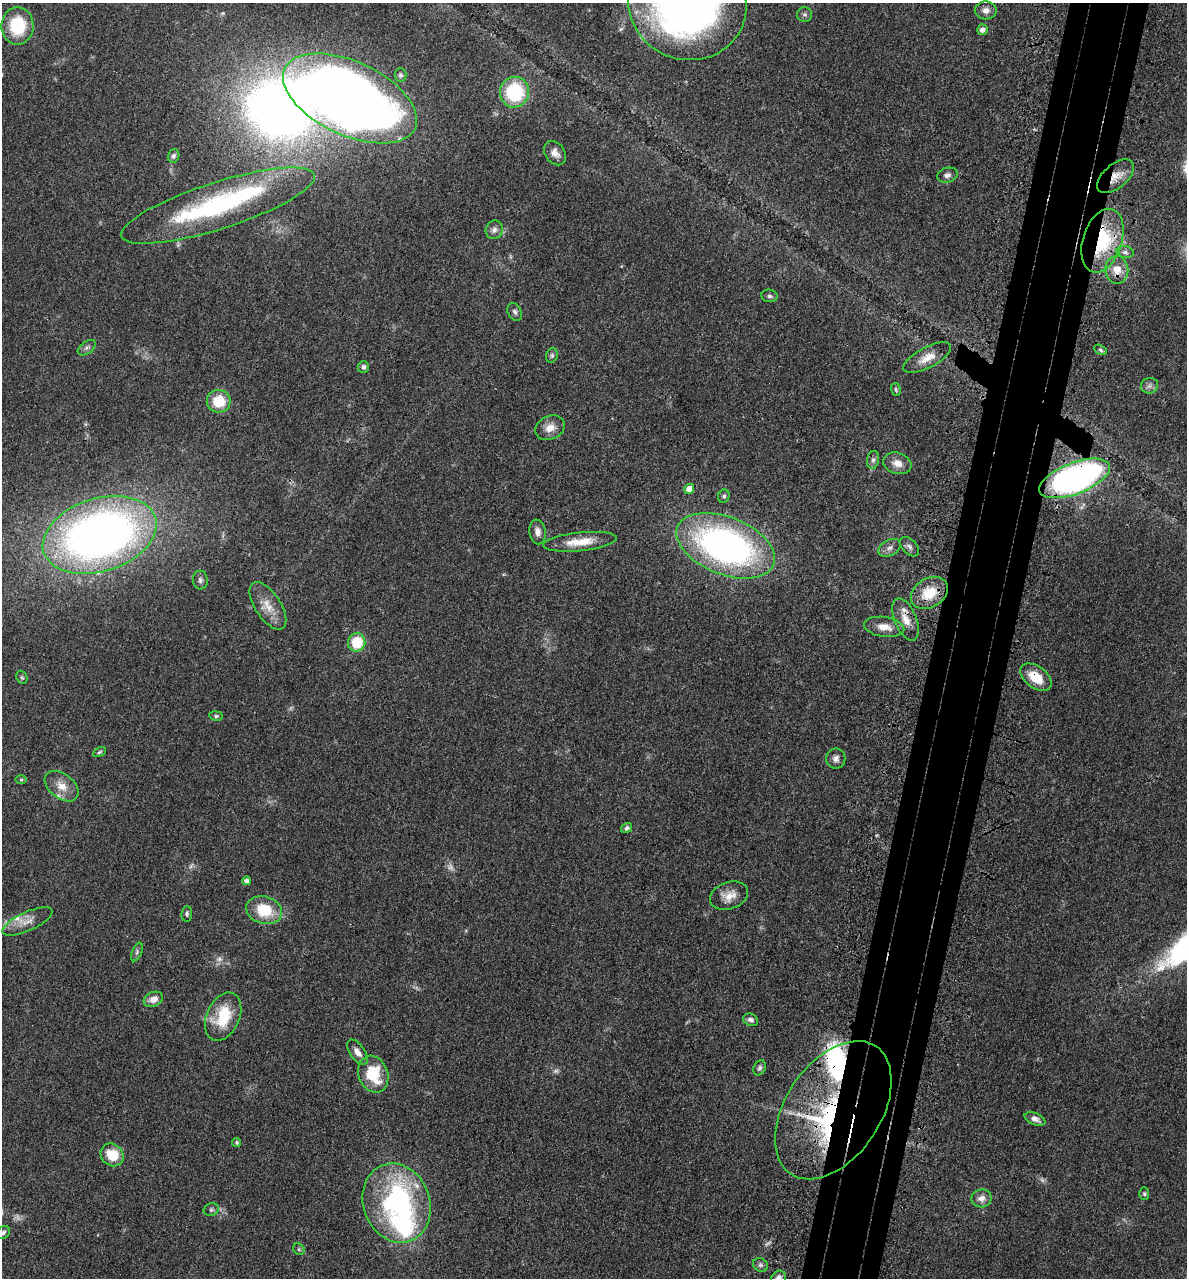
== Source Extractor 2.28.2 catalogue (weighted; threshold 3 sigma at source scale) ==
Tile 10 of 4 x 4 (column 2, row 3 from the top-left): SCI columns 1504-2688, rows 1347-2622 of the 5260 x 5242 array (HDU 1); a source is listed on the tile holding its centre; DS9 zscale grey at full resolution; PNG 1189 x 1280 px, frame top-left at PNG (2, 3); each listed source drawn as its Kron ellipse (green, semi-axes under 4 px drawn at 4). Shown black and unused: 7% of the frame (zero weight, under 3 of 4 exposures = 7% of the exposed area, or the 3 px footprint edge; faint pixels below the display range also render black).
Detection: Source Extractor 2.28.2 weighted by HDU 2 'WHT'; one run over the whole footprint, this tile lists its part. Background 0.041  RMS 0.005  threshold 0.0223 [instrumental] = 3 sigma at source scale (4.5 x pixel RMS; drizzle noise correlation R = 1.50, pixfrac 1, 0.05/0.05 arcsec/px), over >= 5 px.
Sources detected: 95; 8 too faint to see at this stretch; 3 inside a brighter object's white glare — neither listed nor drawn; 7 inside a brighter listed object's ellipse — not listed separately; the other 77 listed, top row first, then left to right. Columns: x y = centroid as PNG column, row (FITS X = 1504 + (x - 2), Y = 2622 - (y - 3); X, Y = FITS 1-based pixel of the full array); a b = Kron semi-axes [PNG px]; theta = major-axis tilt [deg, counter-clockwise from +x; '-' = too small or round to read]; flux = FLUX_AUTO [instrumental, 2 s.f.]
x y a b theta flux
687 3 60 56 -22 320
986 10 11 9 0 3.1
804 14 7 7 - 1.3
17 26 18 16 -89 24
982 30 5 5 - 2.5
400 75 7 6 - 1.1
514 92 15 14 - 34
350 98 72 37 -25 730
555 153 13 9 -54 3.8
174 156 7 5 73 1.3
947 175 10 7 16 1.9
1116 176 22 12 40 7.6
218 206 101 23 18 86
494 230 9 8 - 2.4
1102 241 33 19 72 41
1125 252 9 6 -9 1.7
1117 270 14 11 -83 7.1
770 296 8 6 -7 1.2
515 312 9 6 -62 1.5
87 348 10 6 36 1.5
1101 350 7 4 -29 0.91
552 355 7 5 75 1
927 358 26 10 28 6.6
363 367 6 5 - 1.5
1150 386 9 7 18 1.9
896 390 6 4 -75 0.78
219 401 12 11 - 13
550 428 15 11 26 5.3
873 460 9 6 79 1.5
897 463 14 10 -16 4.8
1075 478 37 15 21 210
689 489 5 5 - 5.7
724 496 7 5 65 1
537 532 12 8 -81 3.1
100 535 58 36 17 340
580 542 37 9 6 9.9
726 546 52 28 -22 180
909 547 12 7 -45 1.8
890 548 12 7 28 2.5
200 580 9 7 -89 1.5
929 593 20 14 32 14
268 606 27 13 -57 8.1
906 619 22 11 -68 6.5
884 627 20 10 -8 5.9
357 642 9 8 - 15
22 677 7 5 -67 0.79
1036 677 18 11 -36 11
216 716 7 4 -9 0.95
99 752 7 4 28 0.79
836 758 10 9 - 2.5
21 780 6 4 1 0.59
62 786 19 12 -38 6.4
626 828 6 4 34 1.4
247 881 4 4 - 2.5
729 896 20 13 20 6.1
264 910 18 13 -17 17
187 914 8 5 85 1.1
27 921 27 9 24 5.5
137 952 10 5 67 1.1
153 999 10 7 24 4
223 1017 25 16 66 20
751 1020 8 6 -26 1.8
357 1052 14 7 -55 3.5
760 1068 8 6 64 1.5
373 1074 19 14 -69 20
833 1110 77 47 56 110
1035 1119 11 6 -22 2.7
237 1142 4 4 - 0.78
112 1155 12 10 -42 11
1144 1194 6 5 - 0.81
982 1198 10 9 - 3.4
397 1203 40 33 -70 100
211 1210 8 6 24 1.1
3 1233 8 5 37 1.3
299 1249 6 5 - 0.77
760 1265 8 6 -31 1.2
778 1278 8 7 - 3.1
Overlapping masked pixels (flux is a lower limit): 7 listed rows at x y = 1116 176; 1102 241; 1117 270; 1075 478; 906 619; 1036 677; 833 1110
Isophote crosses this tile's border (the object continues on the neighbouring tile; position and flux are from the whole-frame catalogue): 3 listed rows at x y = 687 3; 3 1233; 778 1278